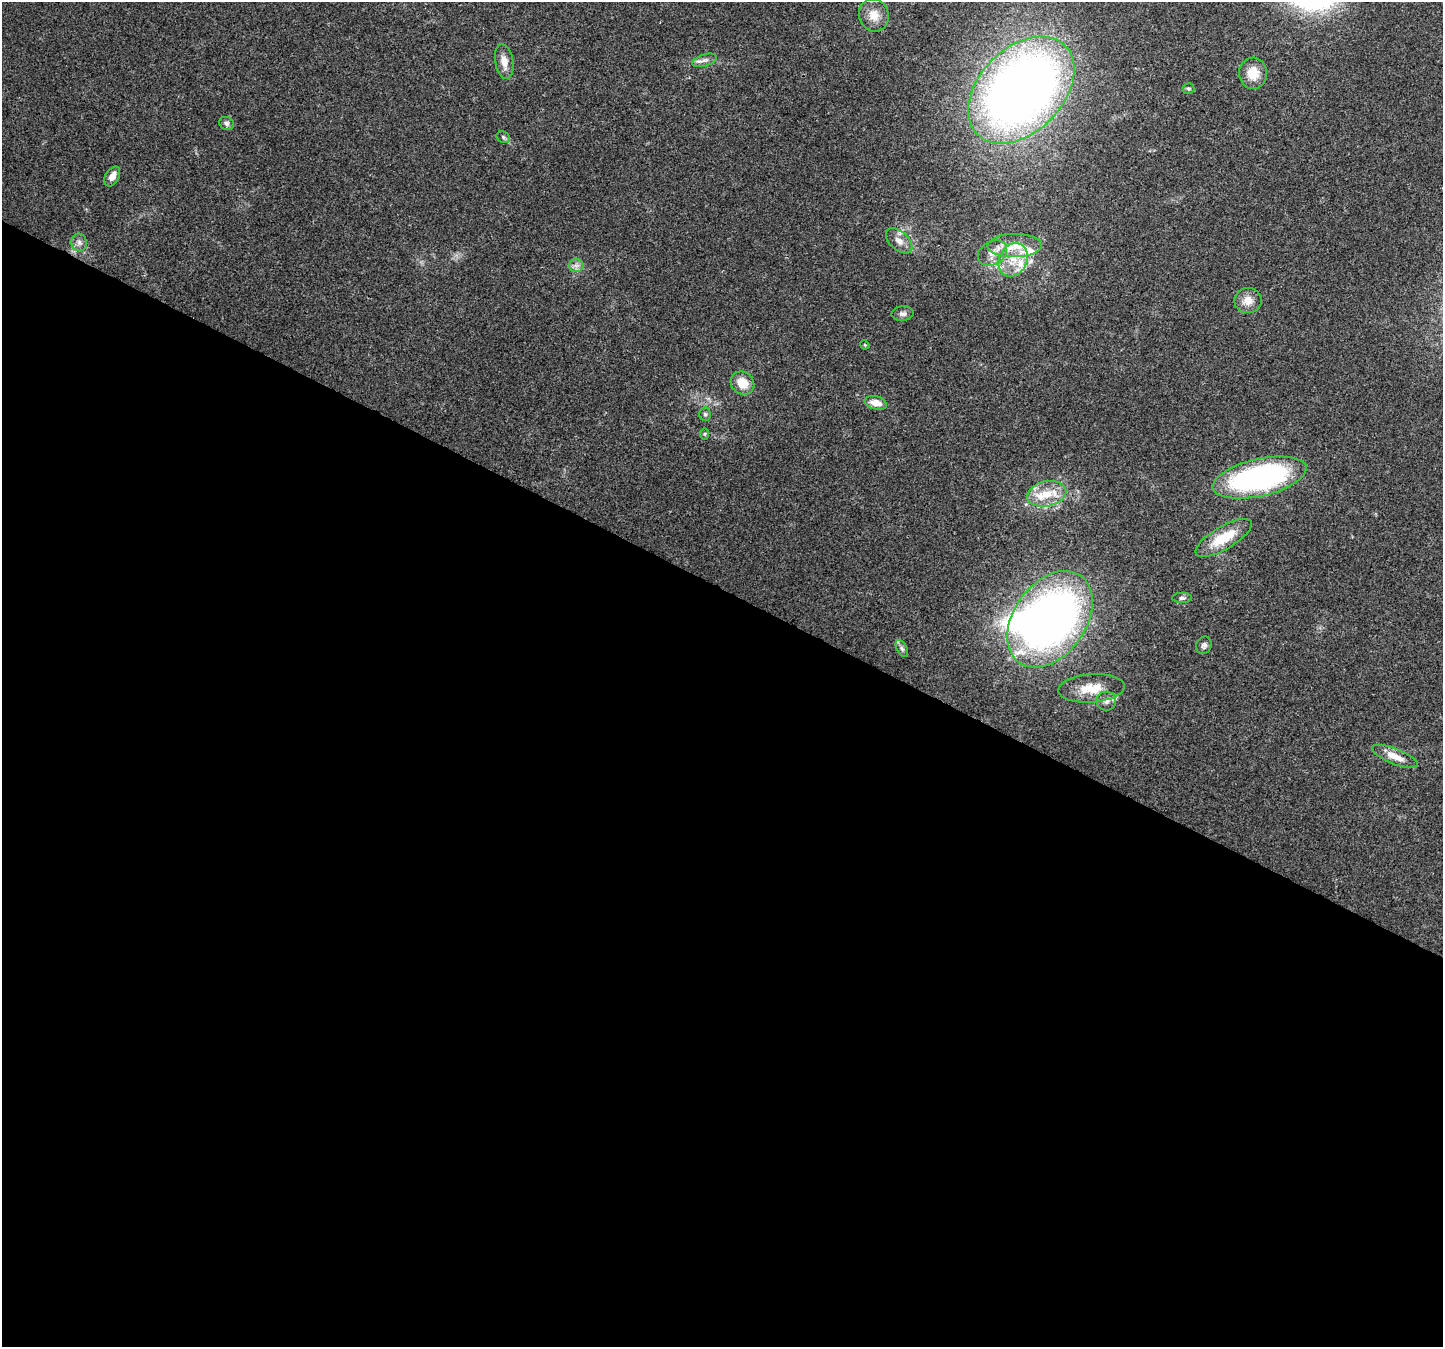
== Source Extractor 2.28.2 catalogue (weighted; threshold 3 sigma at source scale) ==
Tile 14 of 4 x 4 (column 2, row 4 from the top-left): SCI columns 1480-2920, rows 314-1658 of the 5832 x 5940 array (HDU 1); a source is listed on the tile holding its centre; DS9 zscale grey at full resolution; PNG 1445 x 1349 px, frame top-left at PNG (2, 2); each listed source drawn as its Kron ellipse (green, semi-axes under 4 px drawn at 4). Shown black and unused: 56% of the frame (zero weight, under 3 of 4 exposures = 5% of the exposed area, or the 3 px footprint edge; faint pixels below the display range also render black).
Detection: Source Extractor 2.28.2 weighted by HDU 2 'WHT'; one run over the whole footprint, this tile lists its part. Background 0.03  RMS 0.0033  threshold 0.015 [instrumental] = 3 sigma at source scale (4.5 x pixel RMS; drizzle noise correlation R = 1.50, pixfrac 1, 0.0396/0.0396 arcsec/px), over >= 5 px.
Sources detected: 37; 1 inside a brighter object's white glare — neither listed nor drawn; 4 inside a brighter listed object's ellipse — not listed separately; the other 32 listed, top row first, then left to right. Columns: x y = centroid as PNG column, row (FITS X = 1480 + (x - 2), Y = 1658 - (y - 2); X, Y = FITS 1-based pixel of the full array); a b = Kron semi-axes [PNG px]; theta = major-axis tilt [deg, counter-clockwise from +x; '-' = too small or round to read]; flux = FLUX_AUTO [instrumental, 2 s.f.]
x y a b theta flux
874 15 16 14 -70 4.8
705 60 13 6 19 1.4
504 61 17 9 -80 3.4
1253 73 16 14 -87 6.2
1189 89 6 5 - 0.62
1021 90 62 42 45 330
226 123 7 6 - 1
503 137 7 5 -29 0.69
112 176 11 6 59 2.4
899 241 16 9 -42 2.7
79 243 9 7 -73 1.4
1015 246 27 11 1 7.9
992 253 16 11 31 3.9
1013 260 17 14 62 7.1
576 265 7 6 - 1.2
1248 300 13 12 - 3.7
903 314 11 7 6 1.4
865 345 5 3 - 0.28
742 383 12 11 - 5.6
876 403 11 6 -14 3.7
705 414 7 5 -85 0.73
705 434 6 4 90 0.42
1259 477 48 18 13 77
1047 494 20 12 12 7.9
1224 538 32 11 30 11
1182 598 10 5 0 0.79
1050 619 53 36 55 200
1204 645 9 7 68 1.2
902 649 9 5 -62 0.88
1091 688 33 14 4 8.2
1106 701 10 9 - 1.7
1395 756 24 7 -22 4.4
Overlapping masked pixels (flux is a lower limit): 1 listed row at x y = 1050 619